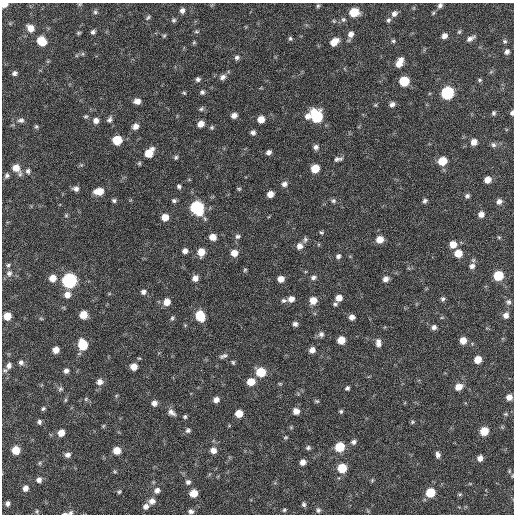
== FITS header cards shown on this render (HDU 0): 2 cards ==
NAXIS1  =                  512 / Axis length
NAXIS2  =                  512 / Axis length

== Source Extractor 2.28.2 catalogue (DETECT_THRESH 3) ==
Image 512 x 512 px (HDU 0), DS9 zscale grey, 1 PNG px = 1 image px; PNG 516 x 516 px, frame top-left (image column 1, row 512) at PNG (2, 3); no overlay
Background 59.4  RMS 8.3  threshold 24.9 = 3 sigma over >= 5 px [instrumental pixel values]
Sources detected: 209; all 209 listed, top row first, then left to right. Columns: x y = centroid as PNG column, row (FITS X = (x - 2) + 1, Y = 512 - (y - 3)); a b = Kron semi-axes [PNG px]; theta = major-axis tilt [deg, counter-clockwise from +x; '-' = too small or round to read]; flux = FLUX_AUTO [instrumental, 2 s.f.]
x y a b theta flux
4 4 5 4 - 9100
80 4 6 3 17 580
440 5 6 5 - 1600
318 6 6 4 68 830
182 10 6 6 - 2000
95 12 6 6 - 1100
354 12 7 6 - 15000
394 14 9 7 47 2300
148 18 8 5 45 1000
174 20 6 6 - 1100
343 20 6 6 - 1300
388 20 6 6 - 1300
334 21 5 4 - 680
30 28 7 6 - 5500
196 31 7 4 -5 800
93 32 5 5 - 1400
459 32 6 5 - 850
79 33 5 4 - 730
351 34 8 7 - 3100
164 36 6 4 53 730
444 36 6 5 - 2500
290 38 6 5 - 980
470 38 11 5 29 2400
42 41 7 6 - 14000
393 41 6 5 - 870
504 41 6 5 - 990
194 42 5 5 - 650
334 42 8 6 38 7000
507 52 7 6 - 1800
237 58 6 6 - 1500
400 62 11 6 65 5900
14 73 5 4 - 1500
223 77 8 7 - 2400
198 79 6 5 - 1400
480 80 6 5 - 850
404 81 7 6 - 21000
202 92 6 5 - 1300
184 93 5 4 - 670
447 93 7 7 - 61000
137 101 7 6 - 3200
392 104 6 5 - 2000
375 105 5 5 - 670
201 109 7 5 20 1200
494 113 5 4 - 970
512 113 5 4 - 1400
234 115 6 5 - 3000
86 116 6 4 1 830
308 116 8 7 - 3500
317 116 9 7 -63 38000
109 119 9 6 65 1700
261 119 6 6 - 6200
21 120 9 6 9 1800
96 120 7 7 - 2700
201 124 7 6 - 4000
135 126 8 7 - 3100
36 127 6 4 -70 850
212 127 6 6 - 930
253 132 6 5 - 1700
117 140 6 6 - 16000
474 142 7 6 - 3600
493 145 7 7 - 1500
316 147 7 6 - 1900
269 152 6 5 - 2000
149 153 9 6 52 10000
176 157 6 5 - 980
338 159 11 5 10 1900
442 161 7 6 - 11000
139 163 6 5 - 790
81 165 5 5 - 760
16 168 9 8 - 6100
315 168 6 6 - 11000
28 171 7 6 - 1500
7 175 6 6 - 1300
488 180 6 5 - 4300
284 184 7 6 - 2300
179 186 6 5 - 1100
76 189 7 6 - 2000
239 189 6 4 0 770
99 191 9 6 7 8200
270 194 6 5 - 4000
467 196 6 5 - 1400
114 200 6 5 - 1100
174 201 6 5 - 1200
333 201 7 6 - 1400
425 201 6 5 - 1200
499 201 7 6 - 2200
197 208 8 7 - 79000
481 214 6 6 - 3000
66 215 5 5 - 720
165 217 6 6 - 6400
321 232 5 5 - 860
238 236 7 6 - 1500
212 237 6 6 - 5100
499 237 5 3 - 550
380 239 7 6 - 6200
305 240 9 6 80 1400
453 244 7 7 - 5200
300 246 7 7 - 3200
185 251 6 5 - 2300
201 252 7 6 - 7200
234 253 7 7 - 5000
458 253 7 6 - 8000
338 256 6 5 - 1500
8 265 6 5 - 970
472 266 8 7 - 2400
245 270 5 4 - 700
9 273 9 8 - 2400
498 276 7 6 - 21000
313 277 7 6 - 1700
53 278 7 7 - 5500
195 278 7 6 - 3300
281 279 6 5 - 4400
386 279 7 6 - 2900
69 281 7 7 - 130000
143 292 7 6 - 1700
67 295 8 7 - 3800
339 298 7 6 - 4000
291 299 7 6 - 3300
443 299 6 5 - 1200
313 300 7 6 - 6300
284 301 8 6 5 1400
167 302 7 6 - 5600
508 302 7 6 - 1500
335 304 6 4 8 1000
83 315 6 6 - 8800
506 315 6 6 - 2600
7 316 6 6 - 7400
200 316 8 6 -65 18000
352 317 6 6 - 2900
172 318 7 5 88 1000
41 319 6 4 -2 580
295 324 5 5 - 1800
434 327 6 6 - 2000
321 334 7 7 - 1900
341 340 6 6 - 8200
463 340 6 6 - 5300
378 343 9 6 -83 2900
83 345 7 6 - 19000
56 350 6 5 - 4500
312 350 6 6 - 3100
223 356 11 5 20 1700
478 360 6 6 - 7200
21 362 6 6 - 1800
233 362 5 4 - 820
9 365 8 7 - 2200
134 367 6 6 - 5200
5 370 7 6 - 1200
66 371 6 5 - 2000
261 372 7 7 - 17000
100 382 7 7 - 3000
251 382 7 6 - 8200
280 384 6 3 0 600
458 387 8 7 - 4900
347 388 5 4 - 1200
60 389 7 6 - 1200
509 397 6 6 - 3600
86 399 5 4 - 710
65 400 6 4 88 760
216 400 6 5 - 3200
317 401 6 4 -15 830
154 403 6 6 - 2400
43 409 5 5 - 970
296 411 6 6 - 3800
341 411 5 4 - 900
171 412 10 7 -34 2700
239 413 6 6 - 8400
505 414 6 5 - 760
185 417 5 4 - 950
39 422 6 5 - 1400
412 422 6 4 24 770
103 426 5 4 - 600
188 430 6 6 - 1500
484 431 6 6 - 11000
61 433 6 6 - 5200
285 437 5 4 - 680
353 442 7 6 - 1700
340 447 7 6 - 18000
308 448 6 5 - 1100
16 450 6 6 - 11000
117 450 7 6 - 6100
213 450 7 6 - 3700
68 455 7 6 - 2200
438 455 8 5 -83 1800
480 458 6 6 - 2700
303 462 5 5 - 3300
40 463 5 5 - 810
342 468 6 6 - 15000
115 471 6 3 -45 640
509 471 5 5 - 790
512 476 5 3 - 490
39 480 6 6 - 2300
372 480 6 4 47 640
188 482 7 7 - 1700
25 488 7 6 - 3000
157 490 7 7 - 2600
119 492 5 4 - 820
194 493 6 6 - 7000
430 493 6 6 - 15000
460 494 5 4 - 750
152 501 8 7 - 3300
7 503 6 5 - 1600
304 504 6 5 - 1200
146 506 7 6 - 2400
284 510 5 4 - 800
318 510 7 6 - 1300
37 511 6 4 -85 740
191 511 7 6 - 1600
70 513 7 5 26 1200
65 514 6 2 0 830
At the frame edge (FLAGS 8, measured only in part): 6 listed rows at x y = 4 4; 440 5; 512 113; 512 476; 70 513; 65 514